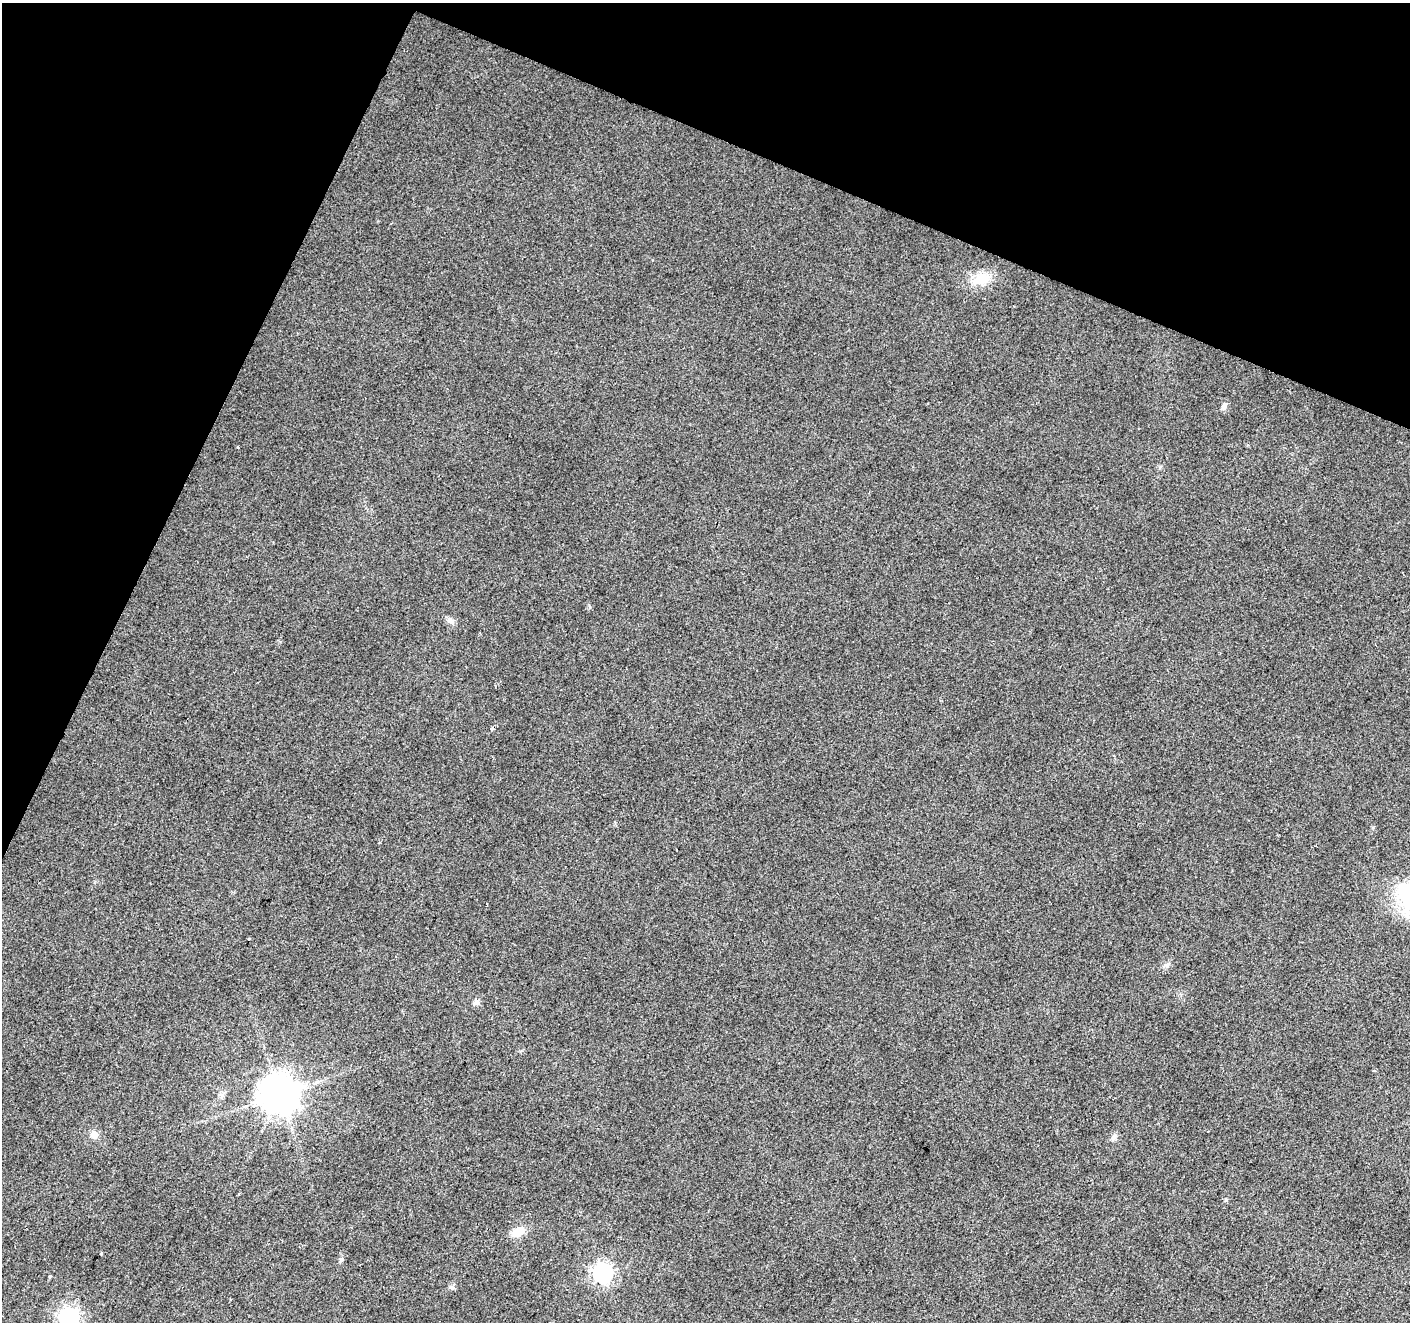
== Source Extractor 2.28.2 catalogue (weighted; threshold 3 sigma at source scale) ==
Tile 2 of 4 x 4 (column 2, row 1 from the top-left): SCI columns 1416-2823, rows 4234-5553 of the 5639 x 5759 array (HDU 1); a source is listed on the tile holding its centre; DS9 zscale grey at full resolution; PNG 1412 x 1324 px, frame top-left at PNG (2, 3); no overlay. Shown black and unused: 21% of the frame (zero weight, under 2 of 3 exposures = <1% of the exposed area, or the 3 px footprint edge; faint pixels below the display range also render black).
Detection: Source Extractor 2.28.2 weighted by HDU 2 'WHT'; one run over the whole footprint, this tile lists its part. Background 0.0396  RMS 0.0086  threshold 0.0385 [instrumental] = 3 sigma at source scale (4.5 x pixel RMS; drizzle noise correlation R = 1.50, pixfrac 1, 0.0396/0.0396 arcsec/px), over >= 5 px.
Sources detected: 17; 1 cosmic-ray / hot-pixel residue — not listed; the other 16 listed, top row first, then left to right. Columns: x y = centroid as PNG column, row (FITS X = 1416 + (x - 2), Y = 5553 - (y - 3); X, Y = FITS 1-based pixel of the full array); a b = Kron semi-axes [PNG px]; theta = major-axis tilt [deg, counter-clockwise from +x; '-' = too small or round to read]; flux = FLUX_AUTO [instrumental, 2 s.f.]
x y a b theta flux
981 279 18 14 11 21
1224 406 10 6 49 2.9
450 621 9 7 -18 3.6
492 728 4 4 - 2.2
1166 965 7 6 - 2.4
477 1002 8 6 0 2.4
280 1094 11 11 - 2300
222 1096 7 4 -19 1.7
94 1134 10 9 - 5.1
1113 1137 10 6 46 2.6
1225 1200 6 4 -90 0.99
518 1232 14 10 30 12
101 1254 3 3 - 1
603 1273 7 7 - 390
451 1287 8 4 -30 1.8
69 1318 8 7 - 420
Isophote crosses this tile's border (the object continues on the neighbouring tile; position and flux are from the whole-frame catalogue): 1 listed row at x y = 69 1318
Unlisted compact peaks at least as high as the median listed source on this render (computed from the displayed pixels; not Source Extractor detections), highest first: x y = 341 1259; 50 1276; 590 607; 1373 827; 238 447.